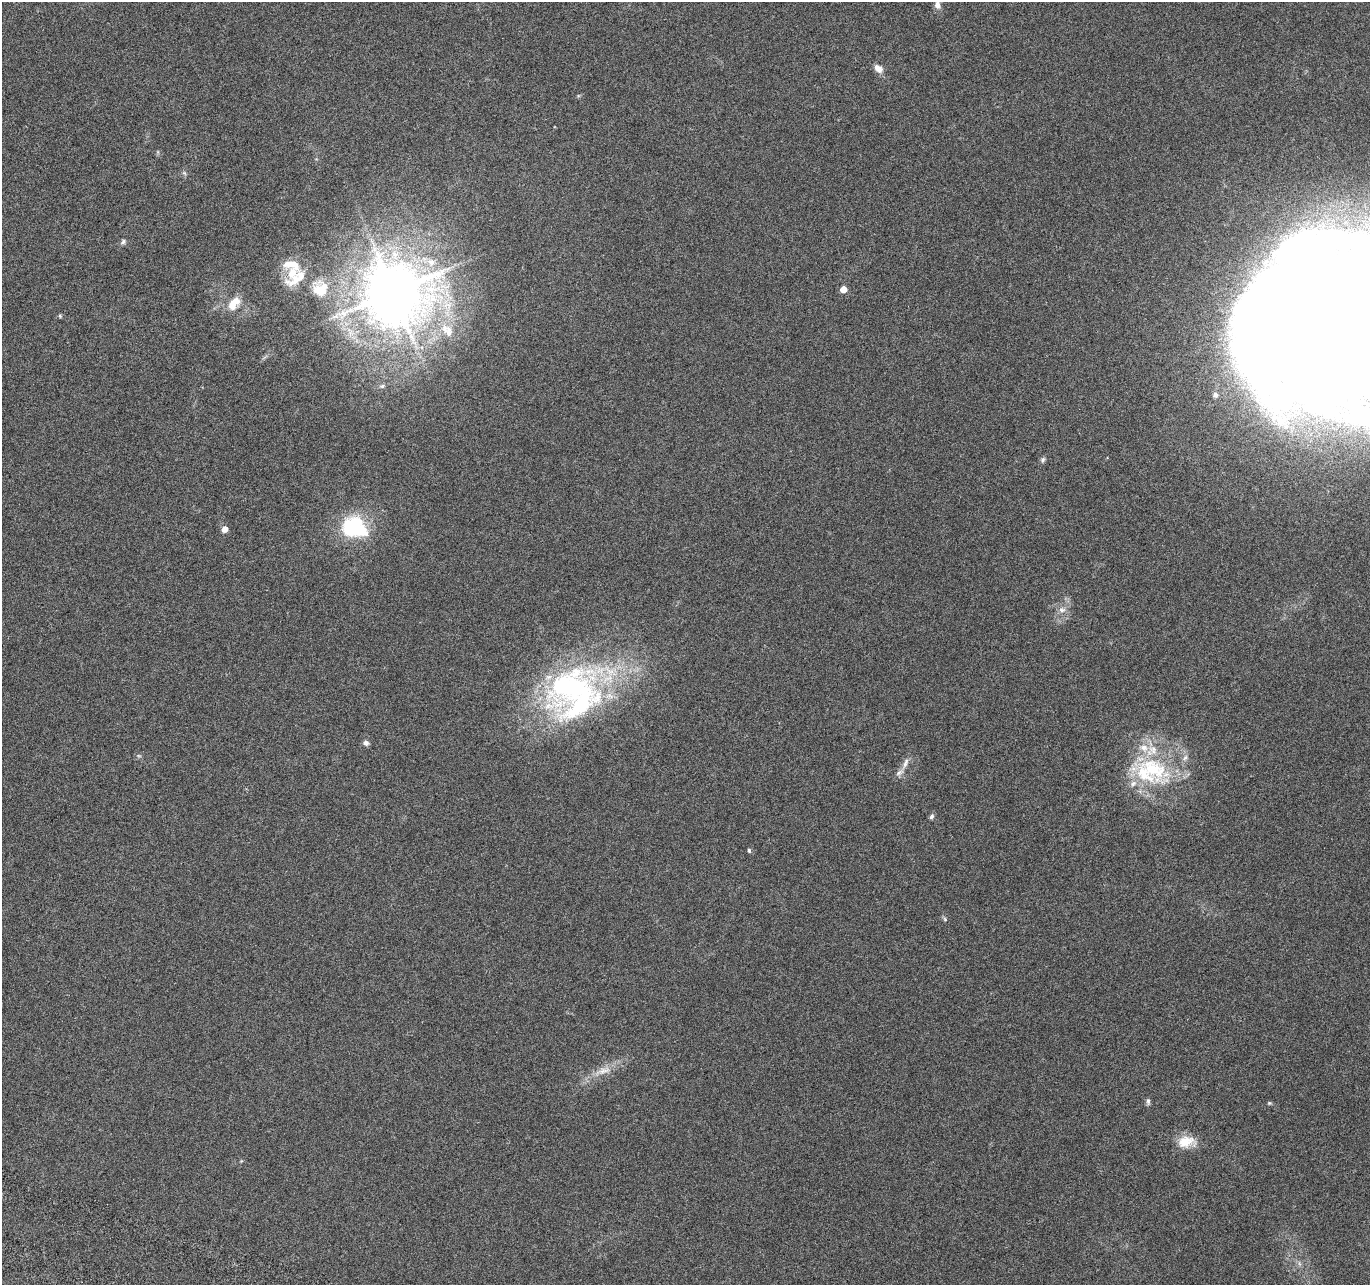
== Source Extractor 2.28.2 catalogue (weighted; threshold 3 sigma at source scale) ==
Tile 7 of 4 x 4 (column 3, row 2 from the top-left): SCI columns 2760-4127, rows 2833-4115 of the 5526 x 5730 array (HDU 1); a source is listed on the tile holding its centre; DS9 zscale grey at full resolution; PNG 1372 x 1287 px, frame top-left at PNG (2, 2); no overlay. Nothing masked; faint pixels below the display range render black.
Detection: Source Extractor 2.28.2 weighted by HDU 2 'WHT'; one run over the whole footprint, this tile lists its part. Background 0.0879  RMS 0.0055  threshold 0.0225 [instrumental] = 3 sigma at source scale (4.09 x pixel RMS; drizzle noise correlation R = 1.36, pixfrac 0.8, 0.0396/0.0396 arcsec/px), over >= 5 px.
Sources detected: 45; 1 inside a brighter object's white glare — not listed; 10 inside a brighter listed object's ellipse — not listed separately; the other 34 listed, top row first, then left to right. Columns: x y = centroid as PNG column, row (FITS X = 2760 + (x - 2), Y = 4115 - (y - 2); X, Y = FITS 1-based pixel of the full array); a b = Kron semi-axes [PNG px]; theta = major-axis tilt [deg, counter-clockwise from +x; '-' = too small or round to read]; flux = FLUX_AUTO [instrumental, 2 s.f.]
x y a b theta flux
937 5 11 8 -82 2.9
878 68 12 8 -39 3.8
158 152 6 4 -72 0.63
184 173 6 5 - 0.89
123 242 8 6 44 1.3
431 262 13 12 - 6.4
291 264 26 13 -16 9.8
298 277 39 13 33 12
320 289 22 21 - 15
843 289 5 5 - 7.6
393 292 20 19 - 1900
235 301 15 13 -19 6.6
60 316 6 5 - 0.68
1337 324 129 89 64 990
449 331 19 11 -79 7.2
382 386 7 5 4 1
1215 395 7 6 - 2.1
1043 460 8 6 64 1.2
353 527 19 16 -15 53
225 529 5 5 - 5.4
1062 610 10 8 4 2.9
569 687 96 54 17 140
366 743 7 6 - 1.9
139 756 6 4 -18 0.7
1185 757 9 6 50 1.9
905 763 19 6 68 3.3
1154 769 53 26 -38 45
932 816 7 5 57 1.3
749 850 5 4 - 0.89
945 919 7 5 -48 0.86
603 1071 28 9 19 7.9
1148 1101 9 5 -85 1.2
1269 1103 5 5 - 0.66
1186 1142 24 15 5 9.8
Isophote crosses this tile's border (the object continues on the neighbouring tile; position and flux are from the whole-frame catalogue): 2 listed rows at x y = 937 5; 1337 324